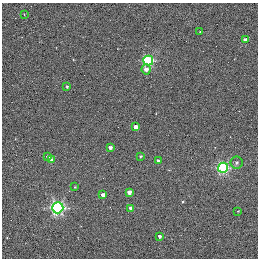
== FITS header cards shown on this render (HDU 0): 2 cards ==
NAXIS1  =                  256 / STANDARD FITS FORMAT
NAXIS2  =                  256 / STANDARD FITS FORMAT

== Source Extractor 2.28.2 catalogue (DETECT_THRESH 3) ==
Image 256 x 256 px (HDU 0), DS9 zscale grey, 1 PNG px = 1 image px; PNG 260 x 260 px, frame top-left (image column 1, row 256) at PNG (2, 3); each listed source drawn as its Kron ellipse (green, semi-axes under 4 px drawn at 4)
Background 0.364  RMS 4.9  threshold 14.6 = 3 sigma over >= 5 px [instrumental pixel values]
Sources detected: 21; all 21 listed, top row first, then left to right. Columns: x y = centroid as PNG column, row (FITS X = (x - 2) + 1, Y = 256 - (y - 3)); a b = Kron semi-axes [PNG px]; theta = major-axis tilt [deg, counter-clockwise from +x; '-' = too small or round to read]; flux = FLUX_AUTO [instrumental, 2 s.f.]
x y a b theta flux
24 14 2 2 - 180
200 32 4 2 - 190
245 40 3 3 - 2100
148 61 5 5 - 30000
146 69 5 4 - 1600
67 87 4 3 - 480
135 127 4 3 - 2900
110 147 3 3 - 1200
140 156 4 3 - 380
48 157 4 3 - 970
51 160 4 4 - 1300
158 161 3 3 - 860
236 162 6 6 - 840
223 168 5 5 - 38000
75 187 3 2 - 280
129 192 4 3 - 2600
103 195 4 3 - 2600
58 208 5 5 - 61000
131 208 4 3 - 2500
238 211 3 2 - 210
159 236 3 3 - 1100

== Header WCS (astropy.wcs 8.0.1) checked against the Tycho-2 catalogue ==
Header WCS as astropy/WCSLIB reads it (applying the file's SIP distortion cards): RA---TAN-SIP/DEC--TAN-SIP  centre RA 20:00:38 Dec +22:42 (300.16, +22.70 deg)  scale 1.22 arcsec/px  FOV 5.2' x 5.2'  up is +79 deg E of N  parity normal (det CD < 0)
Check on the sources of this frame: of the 21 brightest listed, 3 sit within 1.5 arcsec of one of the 5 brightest Tycho-2 stars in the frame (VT <= 11.35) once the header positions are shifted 0.47 arcsec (0.42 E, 0.21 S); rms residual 0.43 arcsec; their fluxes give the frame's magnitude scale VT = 19.66 - 2.5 log10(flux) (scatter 0.13 mag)
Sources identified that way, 3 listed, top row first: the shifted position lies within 1.5 arcsec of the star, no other Tycho-2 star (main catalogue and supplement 1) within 3.0 arcsec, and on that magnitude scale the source's flux lands within +1.5 / -3 mag of the star's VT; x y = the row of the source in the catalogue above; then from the Tycho-2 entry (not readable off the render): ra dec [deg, ICRS J2000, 3 dp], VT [Tycho-2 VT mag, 2 dp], TYC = Tycho-2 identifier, HIP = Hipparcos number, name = IAU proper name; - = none
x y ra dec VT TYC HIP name
135 127 300.159 +22.702 11.00 2141-1346-1 - -
75 187 300.142 +22.678 11.35 2141-1182-1 - -
103 195 300.137 +22.687 11.25 2141-1124-1 - -